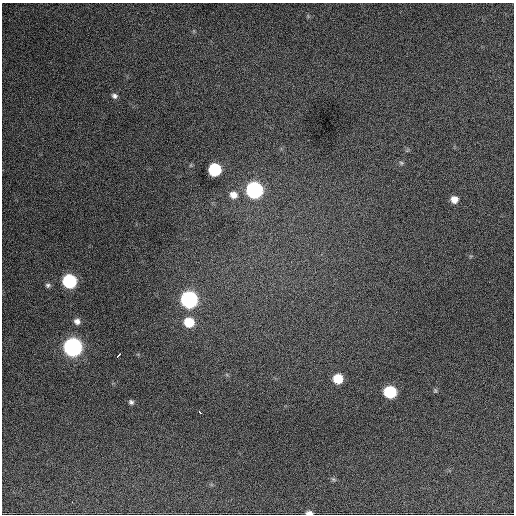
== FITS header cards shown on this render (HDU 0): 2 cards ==
NAXIS1  =                  512 / Axis length
NAXIS2  =                  512 / Axis length

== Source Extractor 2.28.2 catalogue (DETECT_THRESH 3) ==
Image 512 x 512 px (HDU 0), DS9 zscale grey, 1 PNG px = 1 image px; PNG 516 x 516 px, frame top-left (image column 1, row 512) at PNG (2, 3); no overlay
Background 950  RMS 30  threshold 91.1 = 3 sigma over >= 5 px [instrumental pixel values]
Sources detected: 21; all 21 listed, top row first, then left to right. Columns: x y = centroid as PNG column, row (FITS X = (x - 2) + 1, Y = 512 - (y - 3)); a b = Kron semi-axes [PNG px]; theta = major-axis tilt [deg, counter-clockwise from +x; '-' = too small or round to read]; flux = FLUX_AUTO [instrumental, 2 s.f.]
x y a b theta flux
114 96 7 6 - 6200
401 163 6 5 - 3400
215 170 8 8 - 170000
254 190 9 8 - 540000
233 195 9 8 - 16000
454 199 7 6 - 16000
69 281 8 8 - 250000
48 285 7 6 - 4700
189 299 9 8 - 570000
77 321 7 7 - 9200
189 322 8 8 - 58000
73 347 9 8 - 910000
118 355 5 2 - 9900
338 379 7 7 - 53000
435 390 6 5 - 2900
390 392 8 7 - 150000
131 402 6 6 - 4800
200 412 3 3 - 5700
333 479 7 4 -31 3400
72 502 3 2 - 3000
309 513 6 3 0 9100
At the frame edge (FLAGS 8, measured only in part): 1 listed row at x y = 309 513